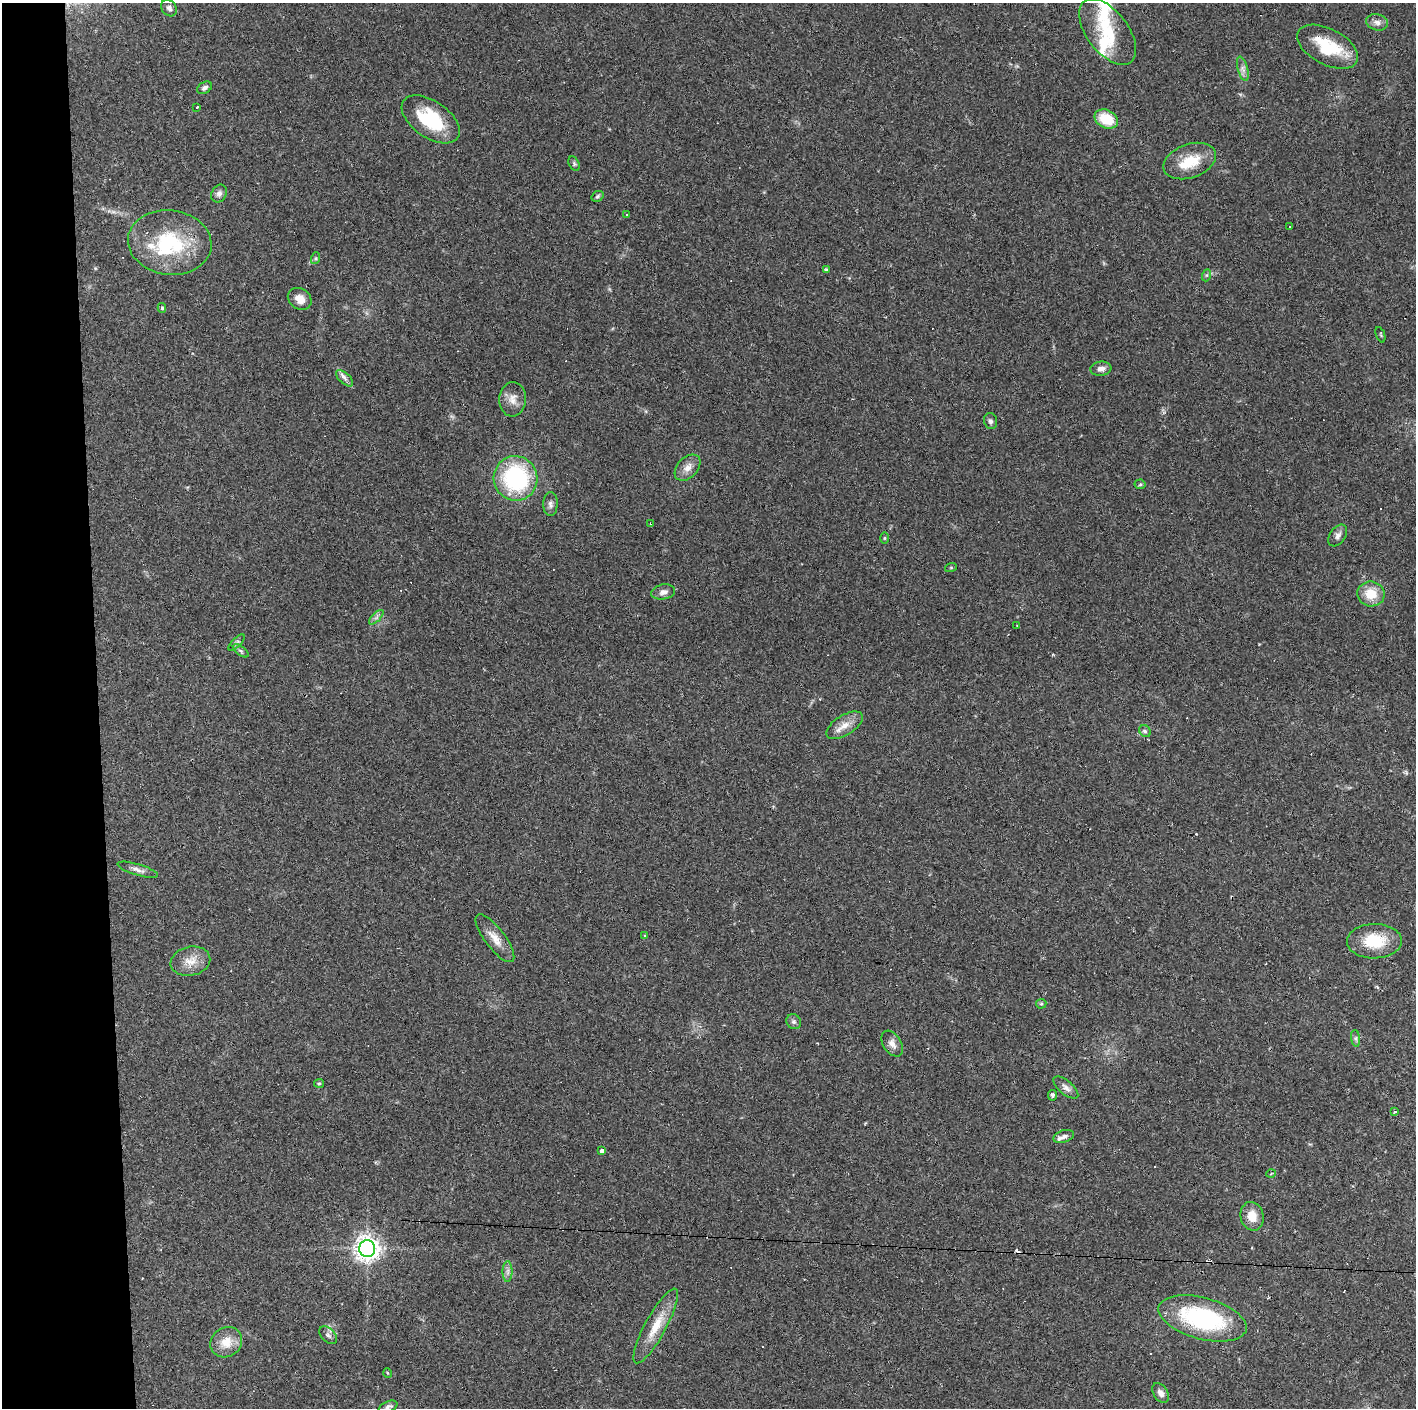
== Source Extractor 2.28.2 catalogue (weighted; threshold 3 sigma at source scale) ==
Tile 4 of 3 x 3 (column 1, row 2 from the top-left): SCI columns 1-1414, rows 1407-2812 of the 4243 x 4220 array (HDU 1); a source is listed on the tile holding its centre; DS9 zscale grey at full resolution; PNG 1418 x 1410 px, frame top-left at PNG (2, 3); each listed source drawn as its Kron ellipse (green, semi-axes under 4 px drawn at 4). Shown black and unused: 7% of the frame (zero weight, under 2 of 3 exposures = <1% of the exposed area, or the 3 px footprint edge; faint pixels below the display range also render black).
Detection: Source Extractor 2.28.2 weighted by HDU 2 'WHT'; one run over the whole footprint, this tile lists its part. Background 0.0866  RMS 0.0065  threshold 0.0292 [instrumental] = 3 sigma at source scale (4.5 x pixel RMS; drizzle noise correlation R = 1.50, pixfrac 1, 0.05/0.05 arcsec/px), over >= 5 px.
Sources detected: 90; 17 cosmic-ray / hot-pixel residue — neither listed nor drawn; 5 inside a brighter listed object's ellipse — not listed separately; the other 68 listed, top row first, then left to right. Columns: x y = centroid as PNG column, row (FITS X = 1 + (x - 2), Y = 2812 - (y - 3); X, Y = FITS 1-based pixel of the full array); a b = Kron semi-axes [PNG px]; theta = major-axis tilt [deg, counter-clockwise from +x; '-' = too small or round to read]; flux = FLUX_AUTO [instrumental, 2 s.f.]
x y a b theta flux
169 8 9 7 -51 2.3
1377 22 11 8 -12 3.2
1108 32 38 20 -53 31
1328 47 33 18 -28 30
1243 69 12 5 -74 2.7
205 88 8 5 30 2
197 108 3 3 - 2.2
431 119 33 18 -35 34
1106 119 12 9 -25 18
1190 161 27 17 20 19
574 164 8 5 -64 1.1
219 193 9 7 58 2.5
598 196 6 5 - 1.1
627 215 3 3 - 0.61
1289 226 2 2 - 0.56
170 243 42 32 -7 52
316 258 6 4 72 0.86
826 270 4 3 - 1.3
1207 275 6 4 70 1
300 299 12 10 -34 7.2
162 308 5 4 - 0.82
1380 335 8 2 -69 0.64
1101 369 10 7 5 3.4
344 378 10 5 -42 2.4
513 399 17 13 87 6.6
990 421 8 6 -74 1.7
688 468 15 10 46 5.4
515 478 22 22 - 79
1140 484 5 5 - 0.92
550 504 12 7 90 2.6
650 524 3 2 - 1.3
1338 535 12 8 55 2.9
884 538 5 3 - 0.65
951 567 6 4 19 0.71
663 592 12 7 11 3.3
1371 594 14 12 -8 13
376 617 9 3 45 1.7
1017 625 2 2 - 0.53
236 643 11 4 45 1.5
241 651 9 4 -36 1.6
845 725 21 10 32 7.5
1145 731 6 5 - 1.2
138 870 21 5 -16 3.5
644 935 3 3 - 0.51
495 938 29 10 -53 8.4
1374 941 27 17 1 24
190 961 20 14 11 9.2
1041 1004 5 4 - 0.84
794 1022 8 7 - 1.8
1356 1038 8 4 -82 1.4
892 1044 14 8 -58 4.3
319 1083 5 4 - 0.83
1066 1088 15 7 -40 3.2
1052 1095 5 4 - 1.6
1395 1111 4 3 - 0.96
1064 1136 10 6 18 2.2
602 1151 4 3 - 5
1271 1174 4 3 - 0.68
1252 1216 14 11 -76 8.7
367 1249 8 8 - 530
508 1271 10 5 90 2.3
1203 1318 45 20 -15 77
656 1326 42 10 61 16
328 1335 10 7 -44 2.2
226 1342 16 14 35 11
388 1373 5 3 - 0.49
1161 1393 11 7 -59 3.4
388 1407 10 5 26 1.9
Isophote crosses this tile's border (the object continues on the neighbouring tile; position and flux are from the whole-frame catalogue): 1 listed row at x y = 388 1407